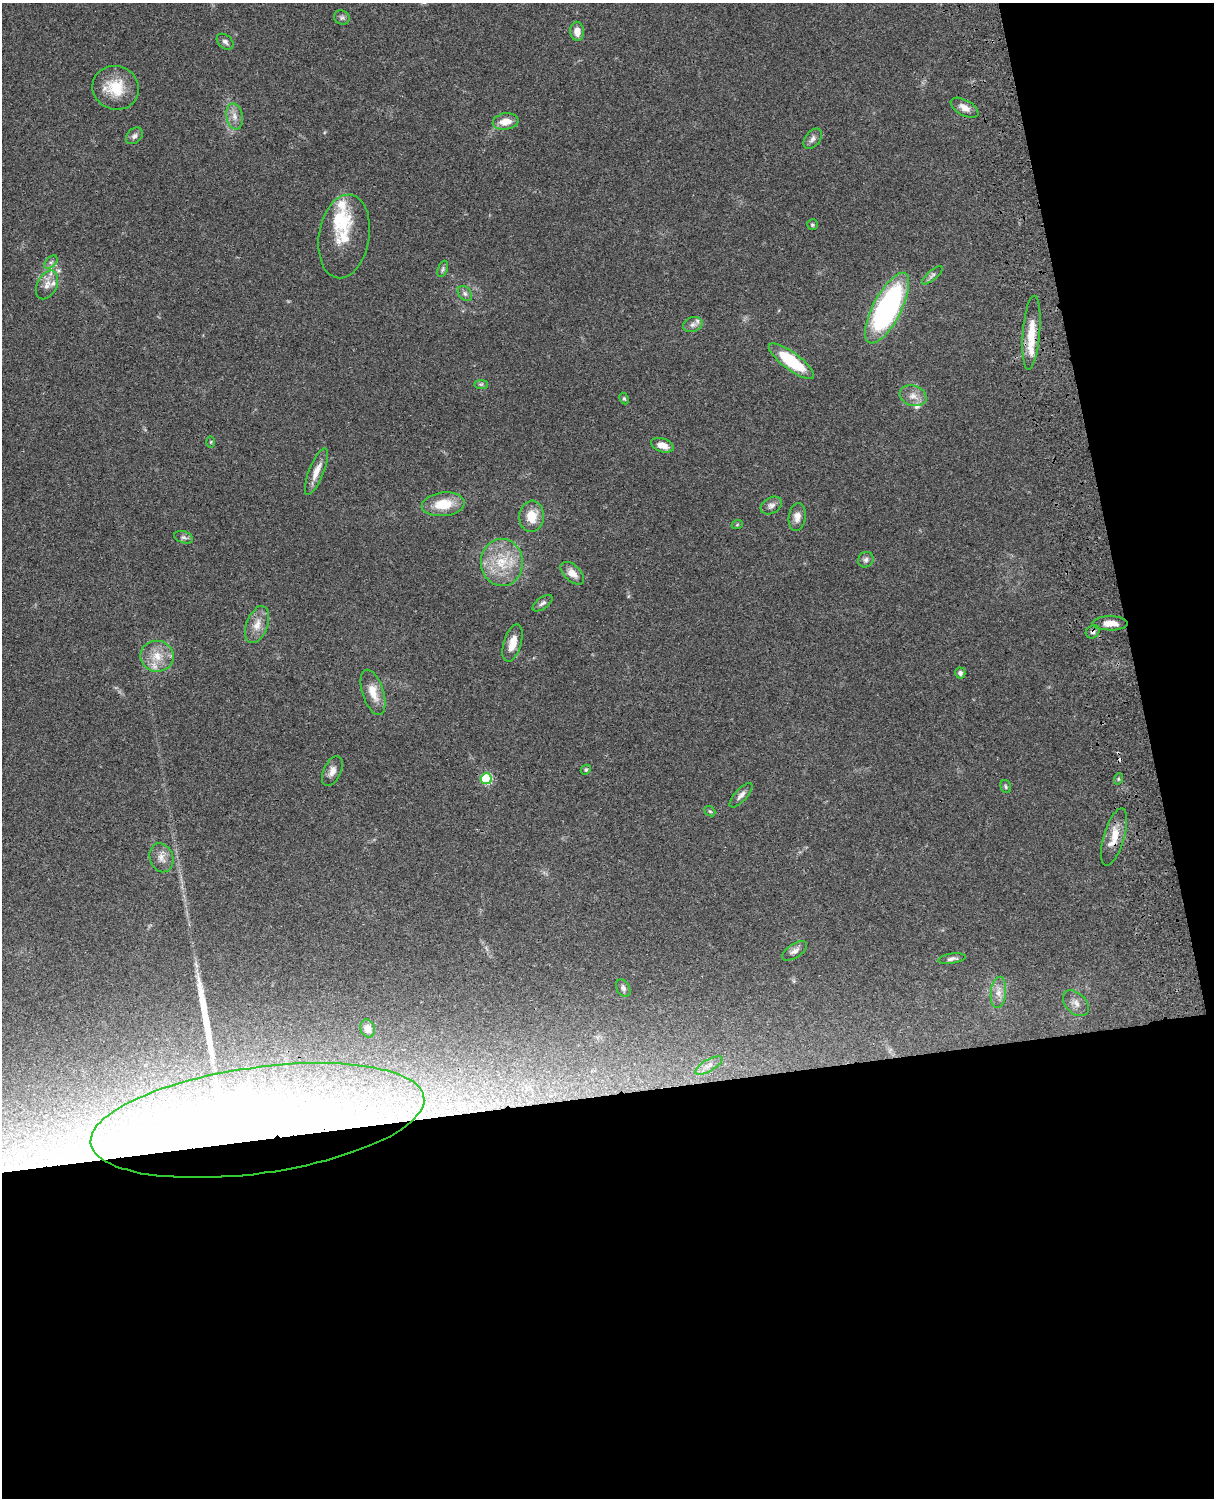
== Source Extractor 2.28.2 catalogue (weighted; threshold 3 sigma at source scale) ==
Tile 12 of 4 x 3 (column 4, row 3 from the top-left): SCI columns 3759-4970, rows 276-1771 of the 5089 x 4926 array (HDU 1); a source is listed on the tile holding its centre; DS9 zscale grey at full resolution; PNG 1216 x 1500 px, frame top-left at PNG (2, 3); each listed source drawn as its Kron ellipse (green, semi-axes under 4 px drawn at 4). Shown black and unused: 33% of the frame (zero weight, under 3 of 4 exposures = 6% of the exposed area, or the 3 px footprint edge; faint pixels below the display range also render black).
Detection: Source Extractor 2.28.2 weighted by HDU 2 'WHT'; one run over the whole footprint, this tile lists its part. Background 0.0794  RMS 0.0059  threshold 0.0266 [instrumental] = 3 sigma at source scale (4.5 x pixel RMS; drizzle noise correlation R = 1.50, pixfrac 1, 0.05/0.05 arcsec/px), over >= 5 px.
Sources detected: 71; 2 inside a brighter object's white glare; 1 cosmic-ray / hot-pixel residue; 1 long thin detection or spike segment (spike, bleed or trail) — neither listed nor drawn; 7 inside a brighter listed object's ellipse — not listed separately; the other 60 listed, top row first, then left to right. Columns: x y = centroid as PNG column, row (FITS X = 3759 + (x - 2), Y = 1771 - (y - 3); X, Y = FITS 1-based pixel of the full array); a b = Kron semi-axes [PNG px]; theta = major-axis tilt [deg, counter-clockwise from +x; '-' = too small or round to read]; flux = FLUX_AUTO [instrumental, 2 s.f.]
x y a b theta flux
342 18 8 7 - 1.4
577 31 9 7 -85 5.4
225 42 9 6 -40 1.9
116 88 23 21 -20 18
964 108 15 7 -29 4.6
234 116 13 8 -79 4.2
506 121 13 8 6 7
134 136 9 7 43 2.1
813 139 11 7 51 2.5
812 225 5 5 - 0.95
344 236 42 25 81 20
51 262 8 5 44 1.5
443 269 8 5 70 1.1
932 275 13 4 40 1.8
47 285 15 9 63 4.9
465 293 8 6 -50 1.7
887 308 39 14 62 130
693 325 10 7 20 2.4
1031 333 37 8 85 14
791 361 27 8 -37 33
481 384 7 4 0 1.1
913 396 14 10 -18 4.9
624 398 6 4 -62 0.7
211 442 5 3 - 0.61
662 445 12 6 -20 5.5
316 472 25 7 68 6.6
443 504 21 12 6 15
771 506 11 8 30 2.6
531 516 15 12 84 11
797 517 14 8 82 4.4
737 525 6 3 19 0.59
184 537 10 6 -17 1.8
866 560 8 7 - 1.8
502 562 23 21 -87 20
572 573 14 8 -43 5.4
542 603 12 5 36 1.9
1110 623 17 7 -1 6.7
257 625 19 10 69 6.6
1093 632 7 6 - 1.6
513 643 19 8 73 7
157 656 17 15 -10 11
960 673 5 5 - 1.6
373 692 23 10 -72 8.9
586 770 5 4 - 0.86
332 771 16 8 66 4.1
486 779 5 5 - 42
1118 779 6 3 72 0.75
1006 787 7 5 -73 0.94
741 795 15 6 47 2.7
710 811 6 4 -41 0.82
1114 837 30 10 73 10
161 858 15 11 -70 5
795 951 14 7 34 2.9
952 959 14 5 9 2.1
623 988 9 6 -59 1.8
998 992 15 7 84 4.6
1076 1003 15 10 -45 4.3
368 1028 9 7 -68 3.4
709 1065 15 6 30 3.3
257 1120 168 53 8 610
Overlapping masked pixels (flux is a lower limit): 3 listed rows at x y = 1093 632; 1114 837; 257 1120